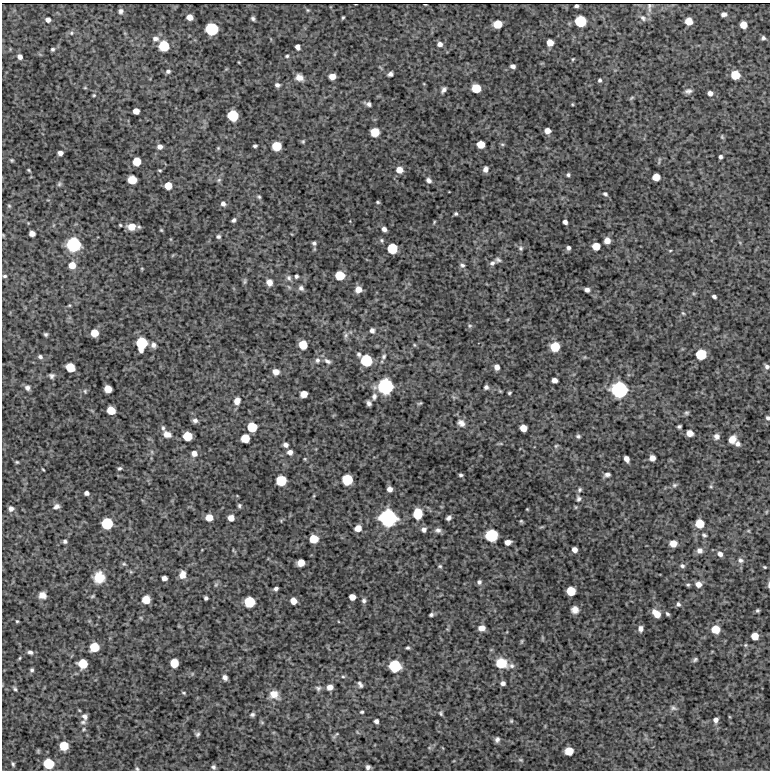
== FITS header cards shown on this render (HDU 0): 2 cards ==
NAXIS1  =                  768 / length of data axis 1
NAXIS2  =                  768 / length of data axis 2

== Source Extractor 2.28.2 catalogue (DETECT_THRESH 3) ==
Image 768 x 768 px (HDU 0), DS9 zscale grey, 1 PNG px = 1 image px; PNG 772 x 772 px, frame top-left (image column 1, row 768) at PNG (2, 3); no overlay
Background 4350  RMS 160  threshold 488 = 3 sigma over >= 5 px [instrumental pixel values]
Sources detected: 289; all 289 listed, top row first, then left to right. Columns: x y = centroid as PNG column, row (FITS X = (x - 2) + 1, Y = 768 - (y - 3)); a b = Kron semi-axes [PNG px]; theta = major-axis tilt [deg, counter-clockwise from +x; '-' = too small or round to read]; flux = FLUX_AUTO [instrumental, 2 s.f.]
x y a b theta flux
576 6 4 3 - 2.3e+04
649 7 6 3 88 6.3e+03
308 10 5 4 - 1.2e+04
121 11 6 5 - 3.1e+04
724 14 5 4 - 3.7e+04
190 17 5 5 - 8.3e+04
253 18 4 4 - 2.1e+04
343 18 4 2 - 1.2e+04
643 18 9 6 -46 3.4e+04
48 20 6 5 - 4.3e+04
580 21 7 7 - 4.5e+05
689 21 6 6 - 1.4e+05
497 24 7 6 - 2.0e+05
743 25 6 5 - 1.2e+05
211 29 8 8 - 6.0e+05
71 33 5 5 - 1.8e+04
763 38 4 4 - 2.1e+04
155 39 8 7 - 4.4e+04
550 43 6 5 - 1.0e+05
440 44 6 6 - 4.6e+04
164 46 7 7 - 3.4e+05
298 47 5 4 - 4.7e+04
53 49 5 5 - 1.9e+04
287 56 5 4 - 1.5e+04
20 57 6 5 - 4.5e+04
573 59 5 4 - 9.9e+03
513 66 5 4 - 3.8e+04
168 71 5 4 - 2.5e+04
390 74 5 4 - 3.4e+04
735 75 6 6 - 2.3e+05
299 77 9 7 -22 6.7e+04
332 77 6 5 - 9.5e+04
600 80 4 3 - 2.1e+04
277 85 6 5 - 3.0e+04
85 88 5 3 - 9.9e+03
476 88 7 6 - 2.5e+05
444 90 7 4 53 3.4e+04
688 91 8 5 14 3.5e+04
710 93 5 5 - 4.7e+04
94 95 5 4 - 1.2e+04
631 98 7 3 36 1.4e+04
368 104 6 4 -22 3.3e+04
572 104 5 3 - 9.4e+03
136 111 5 5 - 8.0e+04
233 115 7 7 - 4.2e+05
547 131 5 5 - 7.2e+04
375 132 6 6 - 2.2e+05
722 137 7 4 -66 1.5e+04
303 141 5 4 - 1.4e+04
481 144 6 5 - 1.6e+05
255 146 4 3 - 2.0e+04
276 146 7 6 - 2.8e+05
160 147 5 5 - 4.6e+04
218 148 4 4 - 1.1e+04
60 153 5 4 - 4.7e+04
720 157 4 3 - 2.7e+04
12 160 5 4 - 1.3e+04
137 161 6 6 - 1.8e+05
485 169 6 5 - 5.0e+04
29 170 4 3 - 1.2e+04
160 170 4 3 - 1.1e+04
399 170 6 6 - 1.1e+05
568 175 4 4 - 1.9e+04
656 177 6 5 - 1.4e+05
132 180 6 6 - 2.1e+05
219 180 6 5 - 2.0e+04
429 180 7 5 -37 3.6e+04
59 184 7 5 76 2.0e+04
168 185 6 6 - 1.5e+05
605 194 7 5 -34 2.0e+04
259 197 5 4 - 1.6e+04
378 202 3 3 - 1.4e+04
223 204 6 6 - 3.6e+04
9 206 5 5 - 1.4e+04
456 214 4 4 - 1.7e+04
233 220 5 4 - 2.2e+04
434 222 6 3 55 1.1e+04
565 222 4 4 - 3.8e+04
120 225 3 2 - 1.1e+04
131 227 8 6 -1 1.4e+05
384 229 5 4 - 4.2e+04
161 230 4 4 - 1.2e+04
32 234 5 5 - 6.7e+04
3 235 5 3 - 9.0e+03
218 237 6 5 - 2.3e+04
382 240 6 5 - 2.0e+04
607 241 5 5 - 8.2e+04
314 243 6 5 - 2.2e+04
73 244 9 9 - 8.5e+05
596 246 6 5 - 1.6e+05
392 248 7 7 - 3.6e+05
521 248 7 7 - 2.6e+04
568 248 4 4 - 2.8e+04
670 251 4 3 - 9.3e+03
498 260 8 6 4 2.5e+04
492 263 7 6 - 3.1e+04
72 265 7 6 - 1.2e+05
462 265 7 6 - 3.1e+04
340 275 7 6 - 2.8e+05
5 276 5 4 - 1.5e+04
296 276 5 4 - 2.0e+04
289 278 9 6 -62 3.3e+04
245 281 10 4 85 2.0e+04
269 282 7 6 - 6.1e+04
301 288 7 6 - 3.3e+04
358 289 6 6 - 9.7e+04
587 290 5 4 - 4.1e+04
714 297 4 3 - 2.7e+04
69 305 4 4 - 1.1e+04
683 313 5 4 - 1.3e+04
470 326 6 5 - 2.0e+04
372 330 6 6 - 3.6e+04
94 333 6 6 - 1.5e+05
46 334 4 4 - 1.9e+04
346 335 9 6 72 2.9e+04
142 343 10 7 84 4.8e+05
153 345 7 6 - 4.4e+04
303 345 6 6 - 2.1e+05
414 345 6 4 -88 1.1e+04
555 347 7 7 - 2.7e+05
359 354 6 4 -69 2.3e+04
701 354 7 7 - 3.7e+05
384 356 8 6 59 2.7e+04
40 357 6 5 - 3.0e+04
585 357 5 3 - 8.6e+03
317 360 8 7 - 4.0e+04
366 360 8 7 - 5.0e+05
327 361 10 6 -31 3.8e+04
767 366 6 5 - 3.1e+04
70 367 7 6 - 2.3e+05
497 367 6 5 - 6.2e+04
276 372 6 5 - 7.7e+04
52 376 6 6 - 3.0e+04
554 380 5 5 - 6.2e+04
385 386 10 10 - 9.8e+05
486 387 6 5 - 2.7e+04
27 388 8 6 -62 3.8e+04
108 389 6 5 - 1.4e+05
619 390 10 10 - 1.1e+06
85 391 6 5 - 1.8e+04
509 393 4 3 - 1.4e+04
304 394 6 5 - 1.1e+05
374 396 8 6 82 3.8e+04
237 401 8 7 - 7.5e+04
369 403 5 4 - 3.3e+04
420 403 5 3 - 1.5e+04
111 410 6 6 - 1.9e+05
686 413 6 5 - 1.9e+04
768 418 4 3 - 2.4e+04
195 421 6 6 - 3.5e+04
461 423 10 8 -36 6.1e+04
679 426 4 3 - 1.9e+04
252 427 7 6 - 3.0e+05
163 428 8 5 -75 2.5e+04
523 428 6 5 - 1.2e+05
689 433 6 5 - 8.8e+04
167 434 10 7 -21 7.5e+04
187 436 6 6 - 2.3e+05
578 436 5 5 - 2.2e+04
717 436 7 7 - 4.3e+04
245 438 6 6 - 2.2e+05
732 439 7 6 - 9.5e+04
738 444 5 5 - 3.7e+04
286 445 5 5 - 3.5e+04
556 446 7 5 30 1.7e+04
152 452 6 4 -72 1.4e+04
290 452 6 5 - 5.2e+04
194 453 6 6 - 6.0e+04
652 458 5 5 - 6.8e+04
305 459 5 4 - 1.1e+04
626 459 6 4 -64 6.6e+04
17 462 4 4 - 1.4e+04
119 468 5 4 - 1.8e+04
43 469 4 2 - 1.0e+04
607 474 7 5 14 3.6e+04
461 475 4 3 - 1.9e+04
281 480 7 7 - 3.7e+05
347 480 7 7 - 4.0e+05
674 485 8 6 16 2.2e+04
711 487 5 3 - 1.1e+04
390 489 5 5 - 5.5e+04
579 490 7 6 - 2.3e+04
86 493 4 4 - 3.6e+04
578 499 8 7 - 3.7e+04
56 506 8 6 33 4.3e+04
239 506 4 4 - 1.8e+04
11 509 7 6 - 4.1e+04
527 509 4 3 - 9.1e+03
766 512 5 3 - 8.7e+03
418 514 8 6 86 3.3e+05
209 518 6 6 - 1.2e+05
231 518 5 5 - 8.8e+04
388 518 11 10 - 1.2e+06
449 518 5 4 - 3.2e+04
521 521 5 5 - 1.4e+04
107 523 7 7 - 4.7e+05
700 524 6 6 - 2.2e+05
542 527 8 3 5 1.3e+04
358 528 6 6 - 1.0e+05
424 530 5 5 - 4.1e+04
438 530 9 7 -9 3.9e+04
491 535 8 8 - 6.1e+05
704 535 6 4 -28 2.0e+04
314 539 6 6 - 2.0e+05
65 541 4 4 - 2.4e+04
508 542 6 5 - 6.8e+04
673 543 6 6 - 1.2e+05
574 550 5 5 - 6.0e+04
699 550 7 7 - 5.1e+04
720 554 7 5 -38 4.6e+04
740 560 7 6 - 3.2e+04
301 563 6 5 - 1.3e+05
124 564 6 5 - 1.7e+04
440 566 5 4 - 1.6e+04
682 566 7 6 - 2.8e+04
765 567 3 3 - 1.1e+04
131 572 6 4 -18 1.4e+04
182 575 8 7 - 8.1e+04
99 577 10 10 - 2.1e+05
164 578 5 4 - 4.8e+04
479 582 6 5 - 2.8e+04
698 584 7 6 - 7.3e+04
688 585 5 4 - 1.7e+04
769 585 8 3 90 1.7e+04
276 589 4 3 - 2.8e+04
571 591 6 6 - 2.5e+05
42 595 8 7 - 6.9e+04
92 596 5 3 - 1.3e+04
352 597 5 5 - 8.4e+04
206 598 4 4 - 2.3e+04
146 600 6 6 - 1.8e+05
293 601 6 5 - 1.0e+05
364 601 6 5 - 2.5e+04
249 602 7 7 - 3.7e+05
678 604 6 5 - 2.6e+04
575 610 8 7 - 6.8e+04
757 611 4 4 - 1.7e+04
656 614 9 6 -46 1.3e+05
667 614 5 4 - 2.0e+04
431 615 4 3 - 2.1e+04
17 621 4 3 - 1.1e+04
482 628 7 5 9 7.3e+04
640 629 6 5 - 4.3e+04
715 629 7 7 - 1.8e+05
755 636 6 6 - 1.4e+05
521 641 7 3 81 1.4e+04
745 645 6 5 - 1.6e+04
94 647 7 7 - 2.7e+05
408 648 3 3 - 1.5e+04
30 652 6 4 -19 3.0e+04
20 658 4 3 - 1.0e+04
695 659 7 4 40 2.1e+04
174 663 6 6 - 2.1e+05
501 663 11 9 -19 2.4e+05
83 664 7 7 - 2.6e+05
395 666 8 8 - 5.5e+05
511 666 9 7 -14 3.7e+04
32 670 5 4 - 2.1e+04
225 677 5 4 - 3.7e+04
343 677 6 3 -1 1.3e+04
503 683 5 4 - 3.4e+04
360 684 7 4 -61 2.8e+04
330 687 5 5 - 7.2e+04
318 688 7 6 - 2.6e+04
15 689 6 4 -59 1.8e+04
184 693 6 4 -16 1.4e+04
274 694 11 9 -33 1.2e+05
673 708 9 6 -27 2.8e+04
362 712 4 3 - 1.5e+04
441 713 6 5 - 1.7e+04
252 714 6 4 16 2.4e+04
85 716 8 7 - 4.3e+04
716 720 6 5 - 4.6e+04
376 721 4 4 - 3.4e+04
511 721 5 4 - 1.4e+04
83 722 8 6 10 2.7e+04
262 722 6 4 -1 1.2e+04
84 729 5 4 - 1.4e+04
198 734 6 5 - 2.2e+04
336 734 7 5 36 1.6e+04
497 740 6 5 - 3.4e+04
64 746 6 6 - 2.5e+05
569 751 6 6 - 2.0e+05
520 760 7 4 -19 1.5e+04
13 764 6 4 -75 1.8e+04
48 764 7 7 - 3.7e+05
213 767 5 5 - 2.4e+04
368 767 4 4 - 2.8e+04
137 769 6 4 -62 1.6e+04
At the frame edge (FLAGS 8, measured only in part): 4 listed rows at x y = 767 366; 768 418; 769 585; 137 769